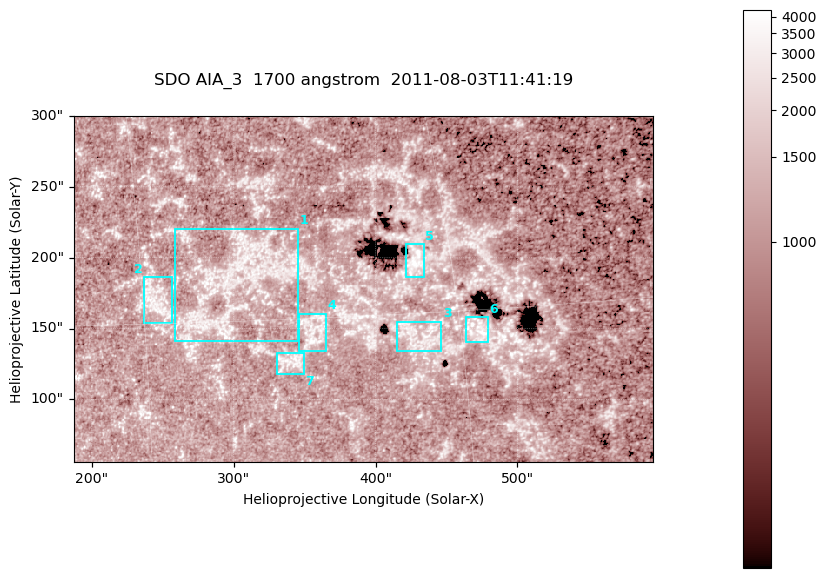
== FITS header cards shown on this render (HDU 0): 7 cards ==
TELESCOP= 'SDO     '           /
INSTRUME= 'AIA_3   '           /
WAVELNTH=                 1700 /
WAVEUNIT= 'angstrom'           /
DATE-OBS= '2011-08-03T11:41:19.712' /
CTYPE1  = 'HPLN-TAN'           /
CTYPE2  = 'HPLT-TAN'           /

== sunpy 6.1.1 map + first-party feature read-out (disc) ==
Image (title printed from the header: SDO AIA_3  1700 angstrom  2011-08-03T11:41:19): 666 x 399 px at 0.613 arcsec/px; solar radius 946 arcsec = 1543 px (partial field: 3.6% of the solar disc is inside the frame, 100% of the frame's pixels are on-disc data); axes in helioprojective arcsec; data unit not stated in the header (colour bar unlabelled)
Pointing: header CRPIX1/2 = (2049.23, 2048.32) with CRVAL1/2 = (0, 0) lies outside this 666 x 399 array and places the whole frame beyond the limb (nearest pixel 1.4 R_sun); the SolarSoft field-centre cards XCEN/YCEN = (391.3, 177.9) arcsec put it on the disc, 1949 arcsec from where CRPIX/CRVAL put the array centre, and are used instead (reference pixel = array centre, CRVAL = XCEN/YCEN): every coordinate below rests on XCEN/YCEN
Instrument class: DISC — disc imager (sunpy class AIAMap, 1700 A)
Bright regions (active regions / flare kernels): reference = the on-disc median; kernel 5 px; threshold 5 sigma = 1338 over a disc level ~1086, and >= 1.15x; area >= 265 px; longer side >= 5 px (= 3.1 arcsec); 7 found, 7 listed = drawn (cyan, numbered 1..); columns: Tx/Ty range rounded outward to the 2 arcsec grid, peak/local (2 s.f.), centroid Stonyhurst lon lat
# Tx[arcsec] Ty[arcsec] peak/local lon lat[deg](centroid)
1 258..346 140..222 3.2 +19 +17
2 236..258 152..186 3.5 +16 +16
3 414..448 134..156 3.7 +28 +14
4 346..366 134..162 3.7 +23 +14
5 420..434 186..210 5.9 +28 +17
6 462..480 140..158 4.9 +31 +14
7 330..350 118..134 3.3 +22 +13